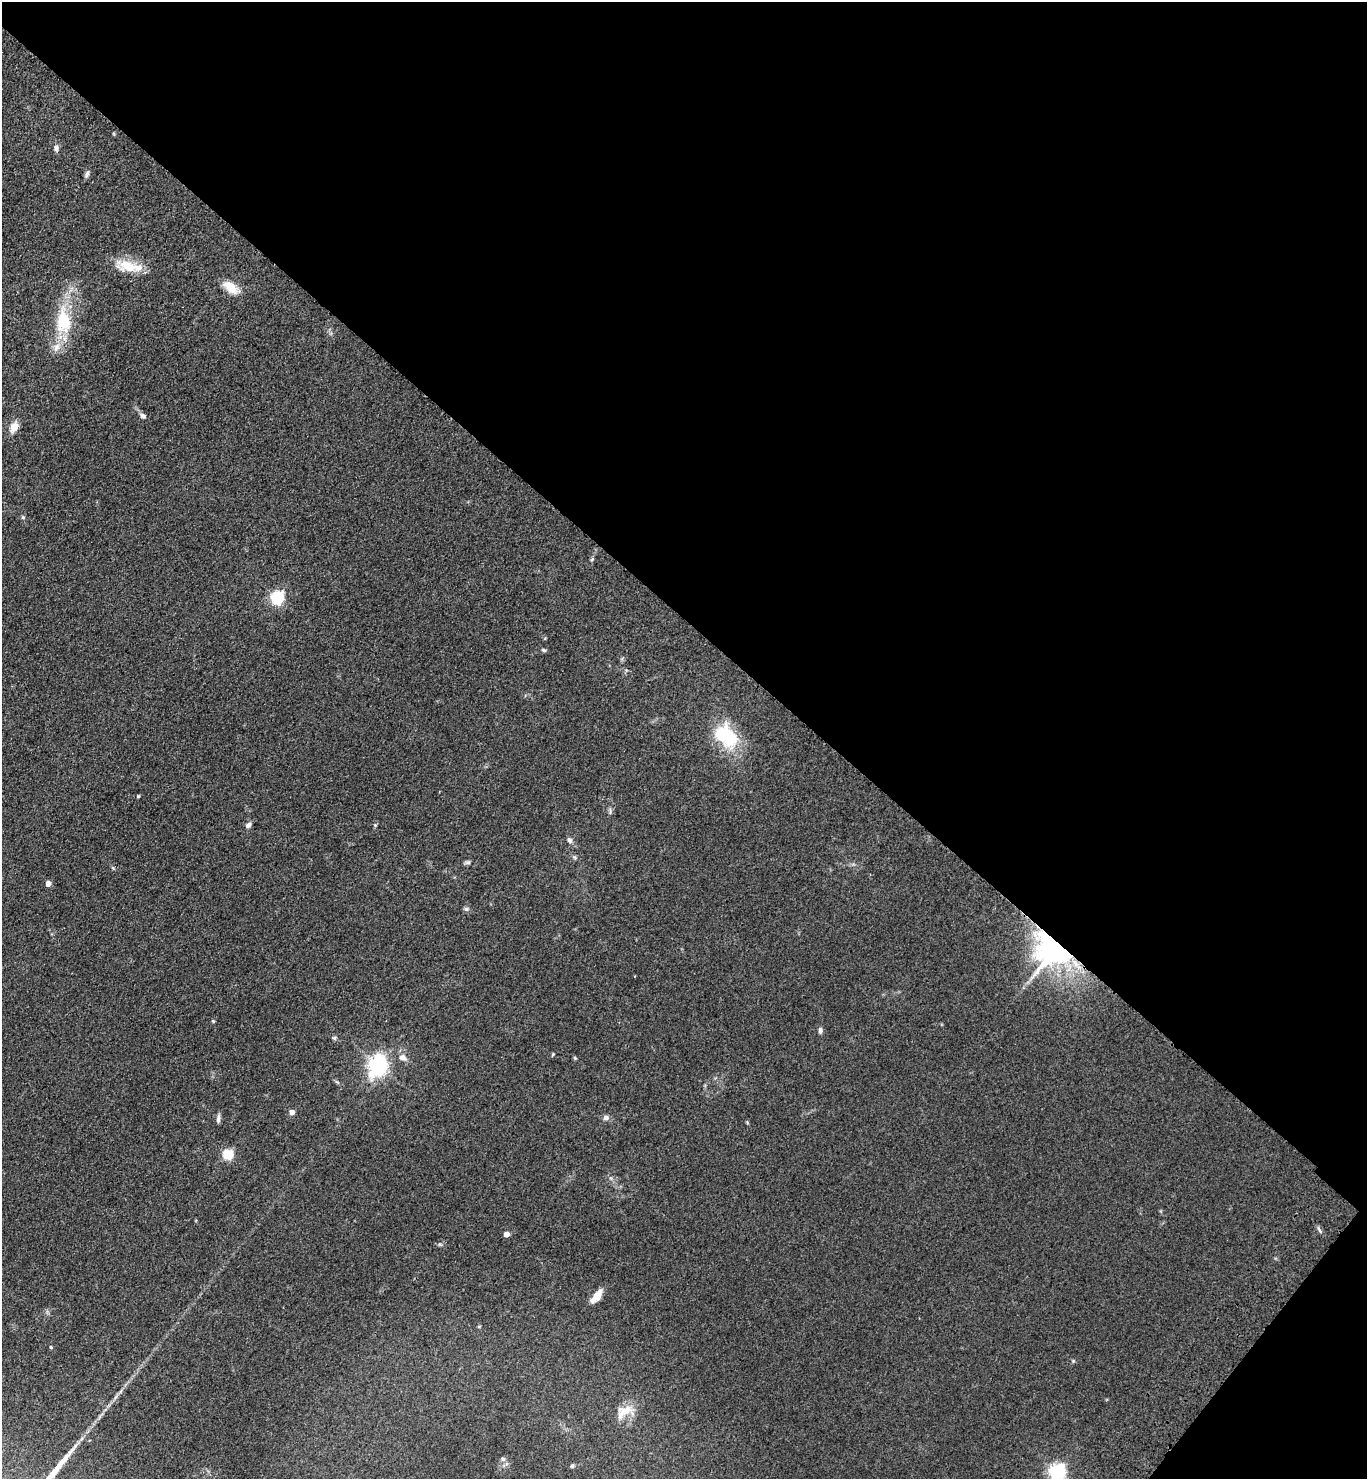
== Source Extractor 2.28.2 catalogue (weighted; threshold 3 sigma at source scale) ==
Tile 8 of 4 x 4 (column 4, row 2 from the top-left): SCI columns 4486-5850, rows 3040-4516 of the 6103 x 6077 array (HDU 1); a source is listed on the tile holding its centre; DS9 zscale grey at full resolution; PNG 1369 x 1481 px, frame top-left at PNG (2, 2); no overlay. Shown black and unused: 43% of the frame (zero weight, under 3 of 4 exposures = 6% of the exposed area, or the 3 px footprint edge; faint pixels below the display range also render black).
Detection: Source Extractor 2.28.2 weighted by HDU 2 'WHT'; one run over the whole footprint, this tile lists its part. Background 0.0907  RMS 0.0088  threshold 0.0396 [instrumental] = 3 sigma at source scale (4.5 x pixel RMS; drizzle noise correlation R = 1.50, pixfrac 1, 0.05/0.05 arcsec/px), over >= 5 px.
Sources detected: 46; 3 inside a brighter listed object's ellipse — not listed separately; the other 43 listed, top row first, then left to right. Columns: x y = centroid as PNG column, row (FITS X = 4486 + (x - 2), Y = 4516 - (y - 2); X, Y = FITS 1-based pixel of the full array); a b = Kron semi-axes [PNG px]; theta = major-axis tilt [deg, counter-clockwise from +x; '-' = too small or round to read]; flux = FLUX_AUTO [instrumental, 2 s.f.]
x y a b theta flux
56 148 8 6 -88 3.2
87 174 11 5 69 2.4
127 265 32 15 -9 22
231 287 21 11 -38 15
63 321 37 20 -88 44
143 416 8 6 -35 2.8
14 427 13 9 62 7.4
23 517 5 5 - 1.3
592 559 6 4 46 1.2
277 598 6 6 - 160
544 650 7 4 -27 1.4
726 736 26 18 -43 59
138 796 4 4 - 0.91
610 811 10 3 90 1.4
248 825 8 6 35 2.7
375 825 5 5 - 1.2
569 840 7 6 - 2.7
468 863 7 4 0 1.7
113 868 6 4 -71 1.1
48 883 4 4 - 7.2
466 909 7 5 -21 1.9
1054 948 25 23 9 370
213 1021 5 3 - 0.89
820 1030 8 5 -90 2.5
334 1038 6 5 - 1.5
553 1054 5 4 - 0.97
403 1058 11 8 -24 5.1
575 1058 5 4 - 1
378 1065 8 7 - 380
292 1112 4 4 - 6.4
218 1118 11 5 86 3
606 1118 8 7 - 3.1
227 1154 5 5 - 67
1319 1230 10 3 -64 1.7
506 1234 4 4 - 7.3
596 1295 18 9 59 9
479 1326 5 3 - 0.77
51 1347 4 3 - 1.1
121 1391 7 4 70 1.4
626 1411 22 13 5 14
503 1459 7 5 -55 1.9
572 1466 6 4 73 1.4
1057 1472 6 6 - 310
Overlapping masked pixels (flux is a lower limit): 1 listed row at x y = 1054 948
Isophote crosses this tile's border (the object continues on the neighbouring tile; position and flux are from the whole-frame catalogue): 1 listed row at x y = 1057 1472